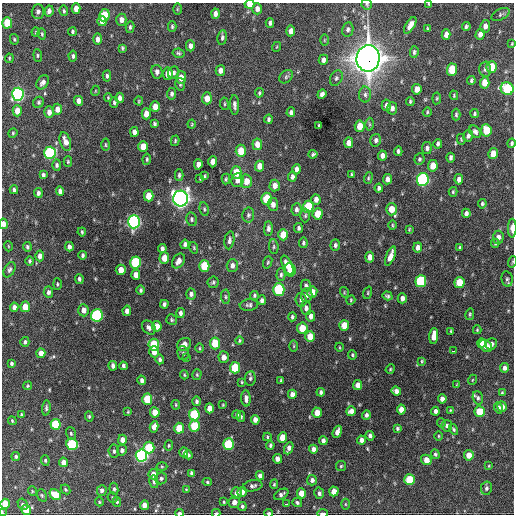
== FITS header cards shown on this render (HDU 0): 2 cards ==
NAXIS1  =                  512 / Axis length
NAXIS2  =                  512 / Axis length

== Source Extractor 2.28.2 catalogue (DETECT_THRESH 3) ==
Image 512 x 512 px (HDU 0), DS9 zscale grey, 1 PNG px = 1 image px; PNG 516 x 516 px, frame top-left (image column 1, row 512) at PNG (2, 3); each listed source drawn as its Kron ellipse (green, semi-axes under 4 px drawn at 4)
Background 1050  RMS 34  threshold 102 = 3 sigma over >= 5 px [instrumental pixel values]
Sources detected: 395; all 395 listed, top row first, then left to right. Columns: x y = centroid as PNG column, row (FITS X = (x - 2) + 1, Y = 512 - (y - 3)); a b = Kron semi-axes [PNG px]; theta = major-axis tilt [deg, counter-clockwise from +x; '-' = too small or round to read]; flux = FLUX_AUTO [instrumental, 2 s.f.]
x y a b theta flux
250 4 5 4 - 2.5e+04
367 4 5 5 - 3.3e+03
429 4 3 3 - 2.1e+03
76 9 5 4 - 1.7e+04
177 9 6 4 89 2.5e+03
257 9 5 5 - 1.1e+04
49 11 5 4 - 8.6e+03
64 11 5 3 - 3.2e+03
38 12 7 6 - 8.2e+03
215 14 5 4 - 9.6e+03
500 14 10 5 27 5.2e+03
104 15 6 5 - 6.1e+04
121 20 6 5 - 1.2e+04
102 21 5 4 - 1.5e+04
7 23 6 5 - 6.4e+04
270 23 4 4 - 6.0e+03
410 25 9 4 58 1.7e+04
466 26 4 4 - 4.5e+03
485 26 6 5 - 1.1e+04
130 27 6 3 77 4.1e+03
172 27 5 4 - 3.5e+03
427 29 4 2 - 2.5e+03
348 30 7 5 78 6.2e+03
291 31 5 4 - 1.5e+04
36 32 4 4 - 2.4e+03
72 32 4 3 - 3.8e+03
42 34 5 3 - 3.1e+03
480 34 5 4 - 1.1e+04
446 35 5 4 - 1.3e+04
222 37 7 4 83 5.3e+03
14 39 5 4 - 2.6e+03
98 39 5 4 - 1.2e+04
324 40 6 4 89 2.3e+03
512 44 3 2 - 2.1e+03
190 46 5 4 - 9.2e+03
276 47 5 3 - 1.9e+03
122 48 4 3 - 3.4e+03
414 52 6 4 83 4.5e+03
178 53 6 4 -11 3.8e+03
38 56 6 4 -85 3.4e+03
73 56 5 4 - 5.0e+03
9 58 5 3 - 2.6e+03
368 58 13 11 83 3.5e+06
323 60 5 4 - 8.5e+03
491 67 6 5 - 5.0e+04
485 69 7 6 - 6.5e+03
220 70 5 5 - 1.2e+04
452 70 6 5 - 6.4e+04
157 72 7 5 -80 8.3e+03
174 73 6 5 - 5.5e+03
168 74 6 5 - 2.1e+04
107 76 6 4 85 4.5e+03
181 77 6 5 - 2.1e+04
286 77 8 5 44 4.9e+03
336 78 8 6 63 5.4e+03
471 80 4 3 - 3.8e+03
43 82 7 5 55 9.4e+03
485 83 6 5 - 2.9e+04
180 84 6 5 - 3.9e+03
417 89 5 4 - 1.9e+04
507 89 6 6 - 1.8e+05
95 91 5 3 - 1.8e+03
259 93 5 4 - 3.1e+03
18 94 6 6 - 5.2e+05
172 94 6 4 85 5.6e+03
322 94 5 4 - 6.8e+03
365 95 8 6 -89 7.4e+03
454 95 5 3 - 2.5e+03
108 97 4 3 - 2.3e+03
120 98 5 4 - 8.5e+03
207 98 6 5 - 2.4e+04
437 98 6 4 83 2.8e+03
79 101 5 4 - 1.3e+04
139 101 4 4 - 2.4e+03
410 101 4 3 - 2.9e+03
39 102 6 5 - 4.1e+03
114 102 5 3 - 3.8e+03
224 104 6 3 -83 2.7e+03
234 105 10 4 -87 7.6e+03
386 105 6 5 - 9.4e+03
155 107 5 4 - 1.8e+04
392 108 6 5 - 9.7e+03
57 109 5 4 - 1.7e+04
17 111 5 4 - 2.3e+04
49 112 6 4 90 1.1e+04
291 112 5 4 - 6.5e+03
427 112 5 4 - 2.6e+03
146 114 5 4 - 1.8e+04
475 114 4 4 - 3.7e+03
456 115 6 3 89 3.8e+03
268 119 4 3 - 3.9e+03
154 124 4 3 - 3.8e+03
192 124 4 4 - 2.4e+03
369 124 6 4 -89 3.5e+03
319 126 4 3 - 3.2e+03
360 126 6 5 - 3.3e+04
486 130 6 5 - 5.6e+04
134 132 5 4 - 9.8e+03
475 132 7 5 -47 6.6e+03
13 133 5 4 - 2.6e+03
468 136 6 4 75 6.2e+03
461 139 5 4 - 2.5e+03
376 140 6 5 - 6.3e+03
65 141 10 5 -72 1.8e+04
175 141 5 4 - 2.8e+03
349 143 5 4 - 1.3e+04
512 143 5 3 - 4.2e+03
257 144 6 5 - 1.9e+04
438 144 5 3 - 4.8e+03
105 145 6 3 -89 2.7e+03
143 146 5 4 - 2.9e+04
427 148 6 5 - 6.4e+03
241 151 6 5 - 3.9e+04
398 151 5 3 - 5.3e+03
50 153 6 5 - 2.9e+05
313 154 4 3 - 3.8e+03
493 154 5 4 - 2.7e+04
382 156 5 4 - 1.1e+04
450 158 5 3 - 5.5e+03
147 159 5 3 - 3.1e+03
419 159 6 5 - 3.9e+03
68 162 5 4 - 2.7e+03
213 162 5 4 - 2.0e+04
198 164 5 4 - 1.3e+04
57 165 5 4 - 4.7e+03
259 166 5 4 - 2.0e+04
433 166 5 5 - 3.2e+04
297 169 5 4 - 9.8e+03
236 172 6 5 - 4.7e+04
352 174 3 3 - 3.0e+03
43 175 4 3 - 5.1e+03
179 175 5 4 - 4.3e+03
205 176 3 3 - 2.7e+03
292 177 5 3 - 6.7e+03
368 178 6 4 70 3.2e+03
200 179 3 2 - 2.3e+03
226 179 5 4 - 3.1e+03
387 179 5 4 - 1.1e+04
423 179 6 5 - 4.3e+05
459 179 5 4 - 1.1e+04
237 180 7 6 - 1.3e+04
246 181 7 5 87 2.5e+04
275 186 6 5 - 1.4e+04
379 188 4 4 - 6.1e+03
14 190 4 3 - 5.5e+03
60 191 5 4 - 8.1e+03
453 192 5 3 - 3.2e+03
38 193 5 3 - 6.9e+03
149 196 5 5 - 3.7e+04
181 198 8 7 - 1.4e+06
266 199 6 5 - 8.0e+04
316 199 5 4 - 1.1e+04
273 204 6 5 - 1.2e+04
482 204 5 4 - 4.1e+03
308 207 6 5 - 1.1e+05
204 209 7 4 -82 3.7e+03
296 209 6 5 - 7.1e+03
391 209 6 5 - 3.3e+04
466 213 5 4 - 6.7e+03
318 214 6 5 - 3.4e+04
248 215 7 6 - 5.6e+03
305 216 7 5 88 3.9e+03
192 219 7 5 -79 4.8e+03
134 222 7 6 - 6.0e+05
3 224 5 4 - 1.2e+04
392 225 5 3 - 2.4e+03
268 228 7 4 89 7.7e+03
298 228 5 4 - 5.2e+03
512 228 9 4 89 1.5e+04
409 229 4 3 - 2.2e+03
82 232 4 3 - 3.1e+03
283 235 5 5 - 4.0e+04
498 237 6 5 - 1.1e+04
229 240 9 5 82 6.4e+03
303 243 5 4 - 4.1e+03
495 243 4 4 - 2.5e+03
185 244 4 4 - 6.0e+03
335 245 6 4 87 5.4e+03
8 246 5 3 - 1.8e+03
27 247 5 4 - 4.0e+03
69 247 5 4 - 7.9e+03
274 247 7 4 -86 3.8e+03
418 247 5 4 - 1.0e+04
460 247 3 3 - 3.2e+03
162 248 5 4 - 7.4e+03
194 248 6 3 -72 2.7e+03
82 255 4 3 - 4.6e+03
40 256 5 4 - 1.1e+04
390 256 10 4 68 1.8e+04
370 257 5 4 - 1.4e+04
164 258 6 5 - 2.6e+04
30 261 4 4 - 3.7e+03
178 261 8 5 55 1.4e+04
136 262 6 5 - 1.6e+05
268 262 6 4 71 3.2e+03
512 262 6 3 72 2.3e+03
232 265 6 5 - 1.0e+04
287 265 10 4 -66 2.4e+04
204 266 6 5 - 7.8e+04
9 270 8 5 61 5.5e+03
121 270 5 5 - 2.4e+04
290 270 7 5 -80 5.2e+04
136 275 5 4 - 1.6e+04
281 275 6 4 89 4.7e+03
79 279 5 3 - 4.8e+03
507 279 8 5 -80 5.5e+03
421 281 6 5 - 1.9e+05
213 282 6 5 - 4.3e+03
459 282 5 5 - 4.9e+04
57 284 6 3 -90 2.7e+03
306 286 6 5 - 5.7e+03
279 289 6 5 - 2.0e+05
141 290 5 4 - 4.4e+03
48 292 6 4 -85 6.8e+03
312 292 5 5 - 2.2e+04
344 292 5 3 - 2.1e+03
368 293 6 4 73 3.0e+03
191 294 5 5 - 7.4e+03
254 295 4 4 - 3.2e+03
307 295 7 6 - 8.4e+03
387 296 5 4 - 4.1e+03
226 297 7 4 -85 3.8e+03
402 298 5 4 - 9.3e+03
262 300 5 3 - 6.2e+03
301 300 7 5 -83 7.4e+03
351 300 5 4 - 2.6e+03
164 304 4 3 - 5.7e+03
249 305 9 5 5 5.9e+03
14 307 4 4 - 9.1e+03
25 307 5 4 - 3.4e+04
306 308 6 5 - 7.7e+03
83 310 6 5 - 1.4e+04
127 311 5 4 - 1.2e+04
180 313 5 4 - 6.4e+03
470 314 5 4 - 3.2e+03
97 315 6 5 - 3.0e+05
311 316 5 4 - 1.3e+04
292 317 4 3 - 4.0e+03
172 320 6 5 - 3.7e+03
344 325 5 5 - 3.4e+04
157 326 5 4 - 2.1e+04
149 328 8 6 -48 7.9e+03
302 328 5 5 - 4.0e+04
477 330 4 3 - 2.5e+03
451 331 3 3 - 2.1e+03
434 336 8 4 87 2.7e+04
310 337 5 5 - 3.6e+04
240 341 4 3 - 2.8e+03
25 342 5 4 - 5.3e+03
215 343 6 5 - 5.5e+04
481 343 5 4 - 1.5e+04
184 344 7 6 - 1.6e+04
491 344 6 5 - 7.7e+03
154 345 6 5 - 1.1e+05
294 346 6 4 90 2.6e+03
486 346 7 5 -43 2.3e+04
339 347 4 3 - 2.0e+03
200 348 5 3 - 2.4e+03
453 351 3 2 - 3.9e+03
154 352 6 5 - 1.9e+04
41 353 5 4 - 1.9e+04
183 353 7 5 -78 5.8e+03
352 355 5 4 - 2.8e+03
186 357 3 2 - 3.8e+03
224 357 6 5 - 1.5e+04
160 359 5 4 - 5.4e+03
422 361 4 3 - 2.4e+03
12 363 4 3 - 4.2e+03
113 366 5 4 - 7.7e+03
123 366 4 3 - 4.3e+03
235 368 6 5 - 8.8e+04
504 368 4 4 - 8.5e+03
390 369 5 4 - 2.7e+03
184 375 5 3 - 2.7e+03
197 375 5 4 - 3.1e+03
250 378 7 5 86 4.6e+03
142 380 4 4 - 7.4e+03
281 380 4 3 - 3.0e+03
472 380 5 3 - 2.0e+03
242 382 4 3 - 2.5e+03
358 385 5 4 - 1.6e+04
457 385 3 2 - 1.7e+03
28 386 4 4 - 2.5e+03
396 391 5 4 - 1.1e+04
321 392 4 3 - 4.7e+03
502 393 4 3 - 2.9e+03
292 394 4 4 - 1.1e+04
246 398 8 5 -85 9.8e+03
478 398 7 5 -72 5.1e+03
147 399 5 5 - 7.4e+04
442 399 5 4 - 1.0e+04
196 401 5 4 - 5.9e+03
176 405 5 3 - 2.5e+03
223 405 3 2 - 2.0e+03
502 407 5 5 - 1.0e+04
46 408 7 3 84 4.2e+03
209 408 5 4 - 2.0e+04
498 408 5 4 - 6.8e+03
401 409 5 4 - 1.8e+04
450 410 4 3 - 2.0e+03
351 411 5 4 - 1.2e+04
435 411 4 4 - 7.5e+03
128 412 4 3 - 2.2e+03
155 412 5 4 - 3.1e+04
480 412 5 5 - 5.4e+04
317 413 5 4 - 2.5e+04
21 414 3 3 - 2.0e+03
194 414 6 5 - 1.4e+05
237 415 4 4 - 5.2e+03
366 415 5 4 - 6.5e+03
89 416 5 4 - 3.4e+03
241 417 5 4 - 3.8e+03
255 420 5 4 - 1.3e+04
12 421 4 3 - 2.5e+03
441 423 5 4 - 2.8e+03
55 424 5 5 - 1.2e+05
194 426 5 5 - 8.7e+04
447 426 6 5 - 6.1e+03
154 427 5 4 - 1.6e+04
179 428 5 5 - 5.3e+04
397 428 4 3 - 3.5e+03
453 429 6 4 -59 3.4e+03
337 432 6 4 69 1.4e+04
71 434 7 5 -73 3.8e+03
370 436 5 4 - 6.1e+03
438 436 5 3 - 2.3e+03
267 437 4 3 - 2.9e+03
283 437 5 4 - 4.0e+04
122 440 5 4 - 1.4e+04
361 440 4 4 - 8.9e+03
323 441 4 4 - 7.3e+03
72 444 6 5 - 1.5e+05
228 444 6 5 - 1.5e+05
270 445 4 3 - 4.0e+03
169 446 5 4 - 2.8e+03
149 448 6 5 - 8.4e+04
289 448 6 4 66 1.1e+04
313 449 4 4 - 1.0e+04
122 450 5 5 - 7.6e+03
114 451 6 5 - 5.2e+03
184 452 5 4 - 7.9e+03
435 454 5 4 - 4.2e+03
188 455 4 3 - 4.4e+03
469 455 5 5 - 2.4e+04
141 456 6 5 - 5.6e+05
16 457 4 4 - 4.2e+03
277 459 5 4 - 1.1e+04
45 460 5 4 - 3.6e+03
426 460 5 5 - 1.8e+04
63 462 5 4 - 1.6e+04
162 466 5 3 - 2.3e+03
341 466 5 5 - 3.1e+03
489 466 4 2 - 1.8e+03
191 473 4 3 - 5.1e+03
153 474 5 4 - 2.2e+04
260 476 4 4 - 9.6e+03
161 478 6 5 - 5.0e+03
312 480 5 5 - 8.6e+03
409 480 5 5 - 7.8e+04
154 482 6 4 -79 4.2e+03
207 482 4 4 - 3.2e+03
274 484 5 4 - 3.0e+03
253 486 10 5 10 7.0e+03
486 488 7 5 77 6.2e+03
65 489 5 3 - 2.7e+03
114 489 6 4 -81 4.6e+03
186 489 4 3 - 1.6e+03
102 490 5 5 - 8.0e+03
32 491 5 3 - 2.0e+03
334 491 5 4 - 2.1e+04
242 492 5 4 - 1.6e+04
236 493 6 5 - 1.1e+04
301 493 5 4 - 2.5e+04
319 493 6 5 - 6.4e+03
281 494 8 4 32 7.3e+03
42 495 6 4 -68 3.5e+03
55 495 6 5 - 4.6e+04
113 498 5 4 - 3.0e+03
99 502 4 4 - 2.6e+03
117 502 5 4 - 3.3e+03
224 502 3 3 - 2.4e+03
234 502 6 5 - 1.2e+04
297 502 5 4 - 4.3e+03
5 504 5 4 - 4.6e+04
23 504 6 4 -61 4.8e+03
286 504 3 2 - 5.4e+03
345 504 5 3 - 2.3e+03
144 505 5 4 - 1.8e+04
242 506 4 4 - 4.5e+03
26 510 5 4 - 3.9e+04
2 512 3 2 - 2.3e+03
179 513 4 3 - 7.4e+03
216 513 4 3 - 4.1e+03
269 513 4 3 - 5.2e+03
323 513 5 2 - 8.3e+03
At the frame edge (FLAGS 8, measured only in part): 14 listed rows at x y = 250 4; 367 4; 429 4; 512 44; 512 143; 3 224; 512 228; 512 262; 5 504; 2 512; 179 513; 216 513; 269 513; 323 513